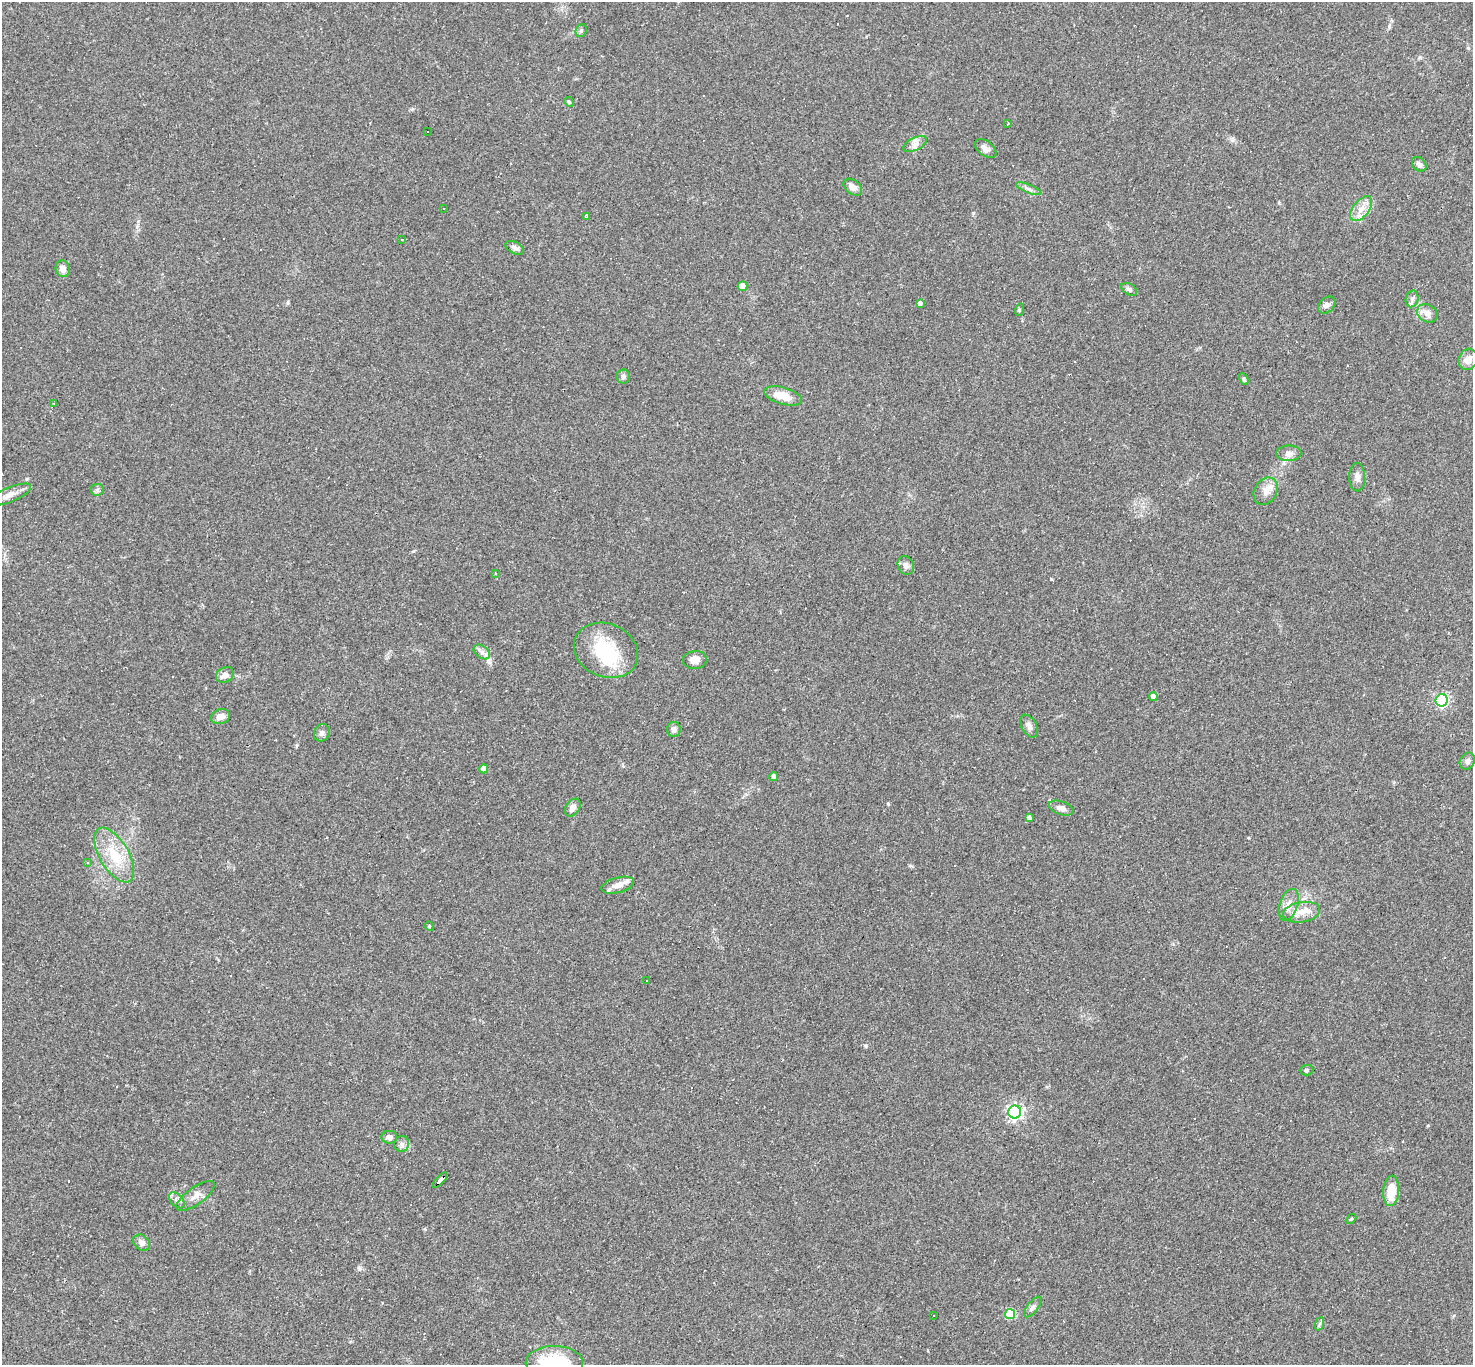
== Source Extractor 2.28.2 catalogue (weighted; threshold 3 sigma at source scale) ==
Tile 7 of 4 x 4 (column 3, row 2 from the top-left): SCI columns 2942-4412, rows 3015-4377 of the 5882 x 5889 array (HDU 1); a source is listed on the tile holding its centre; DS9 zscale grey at full resolution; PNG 1475 x 1367 px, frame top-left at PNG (2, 2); each listed source drawn as its Kron ellipse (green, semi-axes under 4 px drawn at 4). Shown black and unused: <1% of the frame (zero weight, under 2 of 3 exposures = <1% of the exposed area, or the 3 px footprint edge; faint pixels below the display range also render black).
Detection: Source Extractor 2.28.2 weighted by HDU 2 'WHT'; one run over the whole footprint, this tile lists its part. Background 0.0731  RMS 0.0056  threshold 0.0251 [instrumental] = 3 sigma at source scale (4.5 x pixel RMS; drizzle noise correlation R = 1.50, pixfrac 1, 0.05/0.05 arcsec/px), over >= 5 px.
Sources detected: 95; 3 inside a brighter object's white glare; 16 cosmic-ray / hot-pixel residue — neither listed nor drawn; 4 inside a brighter listed object's ellipse — not listed separately; the other 72 listed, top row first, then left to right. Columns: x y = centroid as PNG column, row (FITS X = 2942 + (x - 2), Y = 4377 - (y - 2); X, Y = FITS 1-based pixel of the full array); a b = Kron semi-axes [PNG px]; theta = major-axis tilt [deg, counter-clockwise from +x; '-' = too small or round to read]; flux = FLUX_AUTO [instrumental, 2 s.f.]
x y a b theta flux
581 30 7 5 68 1.1
569 102 5 4 - 0.74
1008 124 3 2 - 0.48
428 131 3 2 - 0.7
915 144 13 6 27 2.9
986 149 12 7 -36 3
1419 164 8 6 -47 1.6
853 187 10 7 -38 3.3
1029 189 13 4 -22 2
444 208 2 2 - 0.46
1361 209 14 8 51 5.3
587 216 4 3 - 1.2
401 239 3 3 - 1.1
515 248 10 6 -27 1.8
63 269 8 7 - 3.7
743 286 5 4 - 8.6
1129 289 9 5 -32 1.5
1412 299 8 6 75 2
920 303 4 4 - 1.6
1327 305 10 7 42 2.4
1019 310 6 4 73 0.72
1427 313 11 8 -30 3.9
1468 359 11 9 69 4.7
623 377 7 7 - 1.6
1244 379 6 4 -62 1
783 396 19 8 -16 9.9
54 403 3 2 - 1.1
1289 453 12 8 0 3.1
1357 477 14 8 -89 3
97 490 6 6 - 1.3
1266 491 14 11 59 4.6
9 495 23 7 22 5.1
906 565 9 7 -64 2.3
495 574 3 3 - 0.54
606 650 33 26 -23 33
482 652 9 6 -38 2.2
695 660 12 9 5 4.1
225 675 9 7 30 2.9
1153 696 4 4 - 2.6
1442 700 6 6 - 90
220 717 10 7 18 4.2
1029 726 12 7 -63 2.5
674 729 7 7 - 1.9
322 733 9 7 62 1.9
1467 761 9 7 58 2
484 769 4 4 - 6.3
774 777 4 4 - 2.6
573 808 10 6 54 3.2
1061 808 12 6 -19 3.1
1029 818 4 4 - 2.3
114 855 30 14 -59 18
87 862 4 4 - 0.91
618 885 16 7 14 5.2
1289 905 16 9 71 5.1
1302 912 19 10 9 7.1
429 926 5 4 - 0.61
647 981 2 2 - 0.46
1307 1070 7 5 2 0.99
1015 1112 6 6 - 150
389 1137 8 6 -3 2.2
402 1144 8 7 - 2
440 1180 9 4 48 170
1391 1191 15 8 86 11
195 1196 23 8 35 4.6
177 1200 9 5 -45 1.7
1351 1219 6 3 43 0.61
142 1243 9 7 -39 2.7
1033 1307 12 5 52 1.8
1010 1314 5 5 - 26
933 1315 2 2 - 0.43
1319 1324 7 4 70 1.1
554 1363 28 16 -1 29
Overlapping masked pixels (flux is a lower limit): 1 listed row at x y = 440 1180
Isophote crosses this tile's border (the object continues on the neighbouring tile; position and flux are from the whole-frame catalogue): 1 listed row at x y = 554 1363
Unlisted compact peaks at least as high as the median listed source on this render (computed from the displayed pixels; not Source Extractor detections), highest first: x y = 888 804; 359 1269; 866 1046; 973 213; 1051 579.